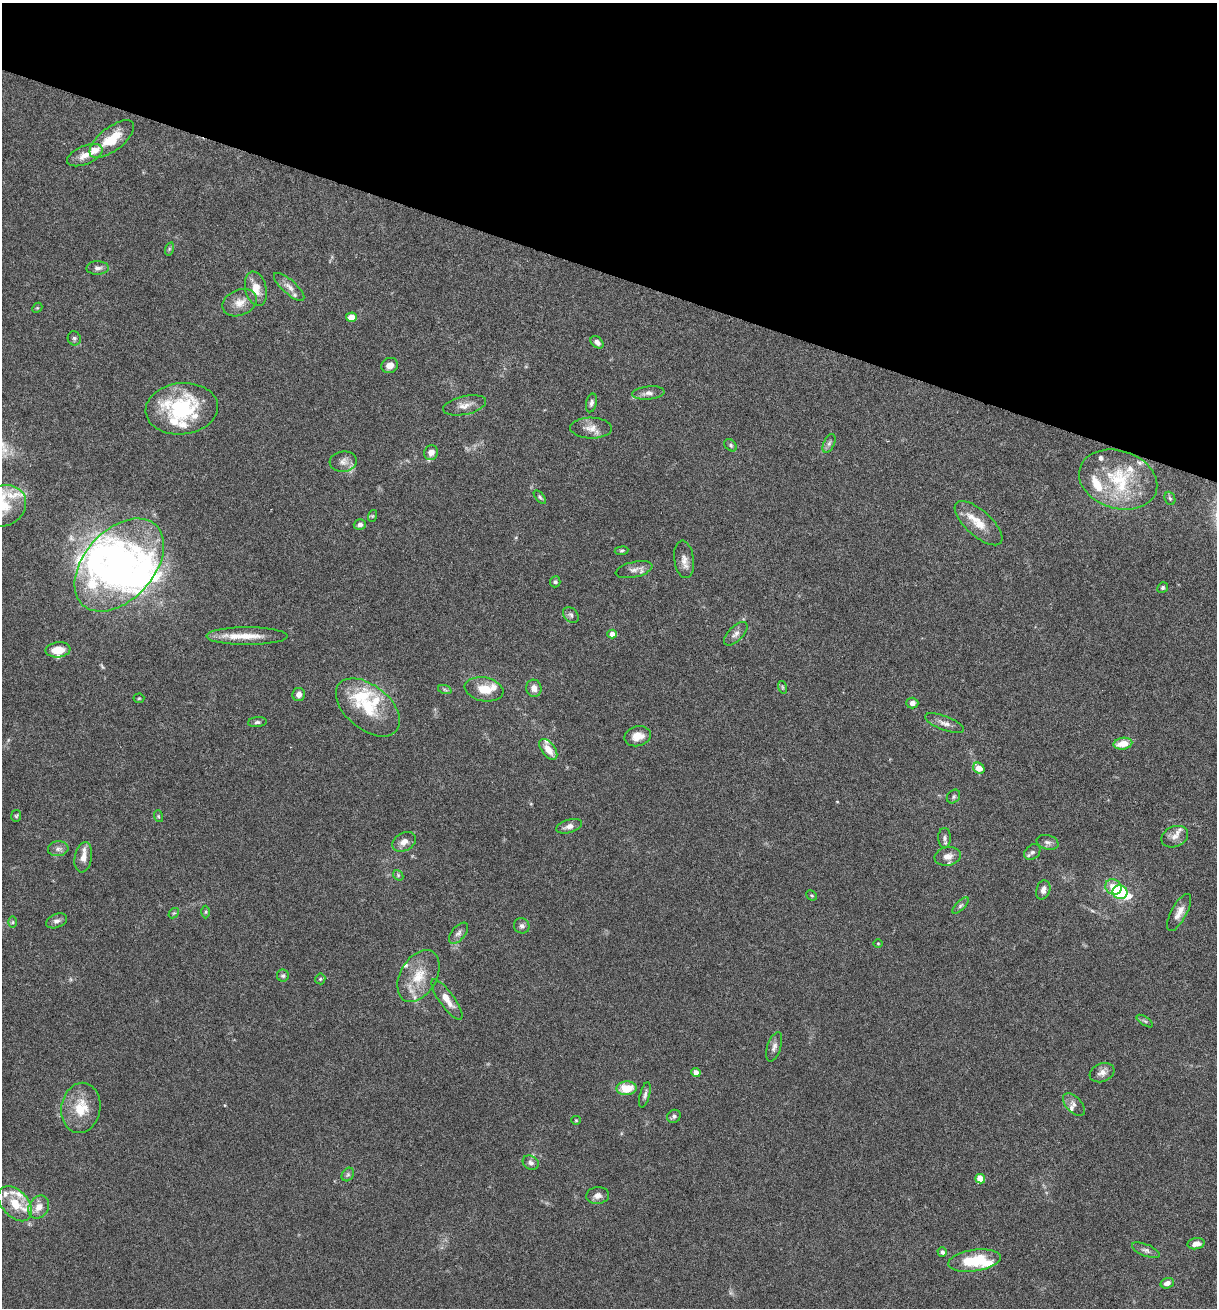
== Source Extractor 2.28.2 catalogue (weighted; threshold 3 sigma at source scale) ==
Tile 2 of 4 x 4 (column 2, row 1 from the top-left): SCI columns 1349-2563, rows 3944-5249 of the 5307 x 5252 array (HDU 1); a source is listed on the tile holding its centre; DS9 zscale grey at full resolution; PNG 1219 x 1310 px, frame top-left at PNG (2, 3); each listed source drawn as its Kron ellipse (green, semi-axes under 4 px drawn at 4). Shown black and unused: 21% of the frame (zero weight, under 3 of 6 exposures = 3% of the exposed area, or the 3 px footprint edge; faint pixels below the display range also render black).
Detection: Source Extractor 2.28.2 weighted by HDU 2 'WHT'; one run over the whole footprint, this tile lists its part. Background 0.0264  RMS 0.0028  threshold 0.0115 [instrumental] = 3 sigma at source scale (4.09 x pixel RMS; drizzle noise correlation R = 1.36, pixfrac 0.8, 0.05/0.05 arcsec/px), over >= 5 px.
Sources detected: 135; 1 too faint to see at this stretch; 4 inside a brighter object's white glare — neither listed nor drawn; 26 inside a brighter listed object's ellipse — not listed separately; the other 104 listed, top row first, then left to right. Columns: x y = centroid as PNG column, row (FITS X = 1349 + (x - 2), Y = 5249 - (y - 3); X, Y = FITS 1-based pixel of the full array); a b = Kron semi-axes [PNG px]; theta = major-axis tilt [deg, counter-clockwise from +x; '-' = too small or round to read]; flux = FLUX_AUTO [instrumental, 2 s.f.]
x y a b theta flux
112 139 27 11 38 6.4
85 155 19 9 22 2.7
169 249 7 4 72 0.41
98 268 11 6 2 0.99
289 287 19 7 -42 1.8
256 289 17 10 -77 3.4
240 303 18 12 24 2.9
37 308 6 4 43 0.32
351 317 5 4 - 4.2
74 338 7 6 - 0.58
597 342 7 5 -41 1
390 365 8 7 - 1.6
648 393 16 6 6 1.4
591 403 9 5 76 0.76
465 405 22 9 12 2.4
182 409 36 25 5 23
591 428 21 10 -1 2.6
829 443 10 5 65 0.82
731 445 7 5 -41 0.52
431 453 8 6 60 1.8
343 462 13 10 5 1.6
1118 480 40 29 -17 16
540 497 8 4 -49 0.43
1170 498 7 5 -68 0.46
2 506 24 20 25 9.9
372 516 6 4 71 0.31
979 523 30 12 -42 5
360 525 6 5 - 1.1
621 551 7 4 7 0.41
684 559 19 9 -83 2
119 565 54 34 48 60
634 570 19 7 13 1.6
555 582 5 5 - 0.49
1163 588 5 5 - 0.48
571 615 9 6 -45 0.77
612 634 5 4 - 1.7
736 634 15 7 46 1.4
247 636 41 9 0 5.5
58 650 12 7 6 4
782 687 6 4 -71 0.39
534 688 9 7 -74 1.5
484 689 19 12 -10 4.2
445 690 7 4 -19 0.4
299 694 6 6 - 1.3
139 698 5 5 - 0.3
912 703 6 5 - 1.1
368 707 37 22 -39 12
257 722 9 5 5 0.65
945 723 21 7 -20 1.7
638 736 13 10 14 2.9
1123 744 9 6 10 3.6
548 749 12 6 -53 2.8
979 768 6 5 - 3.2
953 797 7 6 - 0.55
16 816 6 5 - 0.35
158 816 6 4 -71 0.31
569 826 13 6 17 1.5
1175 837 14 10 23 2.1
944 838 10 6 -89 0.87
404 842 12 9 29 1.8
1047 842 11 7 -16 1.1
58 849 10 7 7 1.1
1032 852 9 6 39 0.82
948 856 13 9 11 1.8
83 857 15 8 80 2.3
398 875 6 4 -49 0.42
1113 887 8 7 - 3.4
1043 890 10 7 74 1.1
1120 892 7 6 - 17
812 895 6 4 -41 0.36
960 906 10 4 45 0.63
206 912 6 4 89 0.37
1179 912 21 7 61 2.4
174 913 6 4 41 0.36
57 921 11 7 21 1
13 922 6 4 -89 0.36
522 926 8 7 - 0.85
458 933 12 6 49 1.1
878 943 4 3 - 0.2
283 976 6 6 - 0.59
418 976 28 18 60 7.3
320 979 5 5 - 0.33
447 1000 24 7 -54 3.4
1145 1021 9 3 -33 0.5
774 1047 15 7 72 1.2
696 1073 4 4 - 2.2
1102 1073 13 9 21 1.7
627 1088 10 7 2 5.4
645 1095 13 5 75 0.79
1074 1105 14 7 -45 1.2
81 1108 25 19 81 7.3
674 1116 7 6 - 0.66
576 1120 5 4 - 0.3
531 1163 8 6 -30 0.9
348 1175 7 5 54 0.56
980 1179 5 4 - 5
598 1196 11 8 8 1.5
15 1204 20 13 -48 5.5
39 1207 12 9 55 2.7
1196 1244 9 5 9 1.9
1146 1250 15 6 -22 0.99
942 1252 5 4 - 0.77
974 1261 26 10 8 10
1167 1283 7 5 17 1.3
Isophote crosses this tile's border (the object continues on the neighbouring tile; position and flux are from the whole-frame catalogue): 1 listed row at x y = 2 506